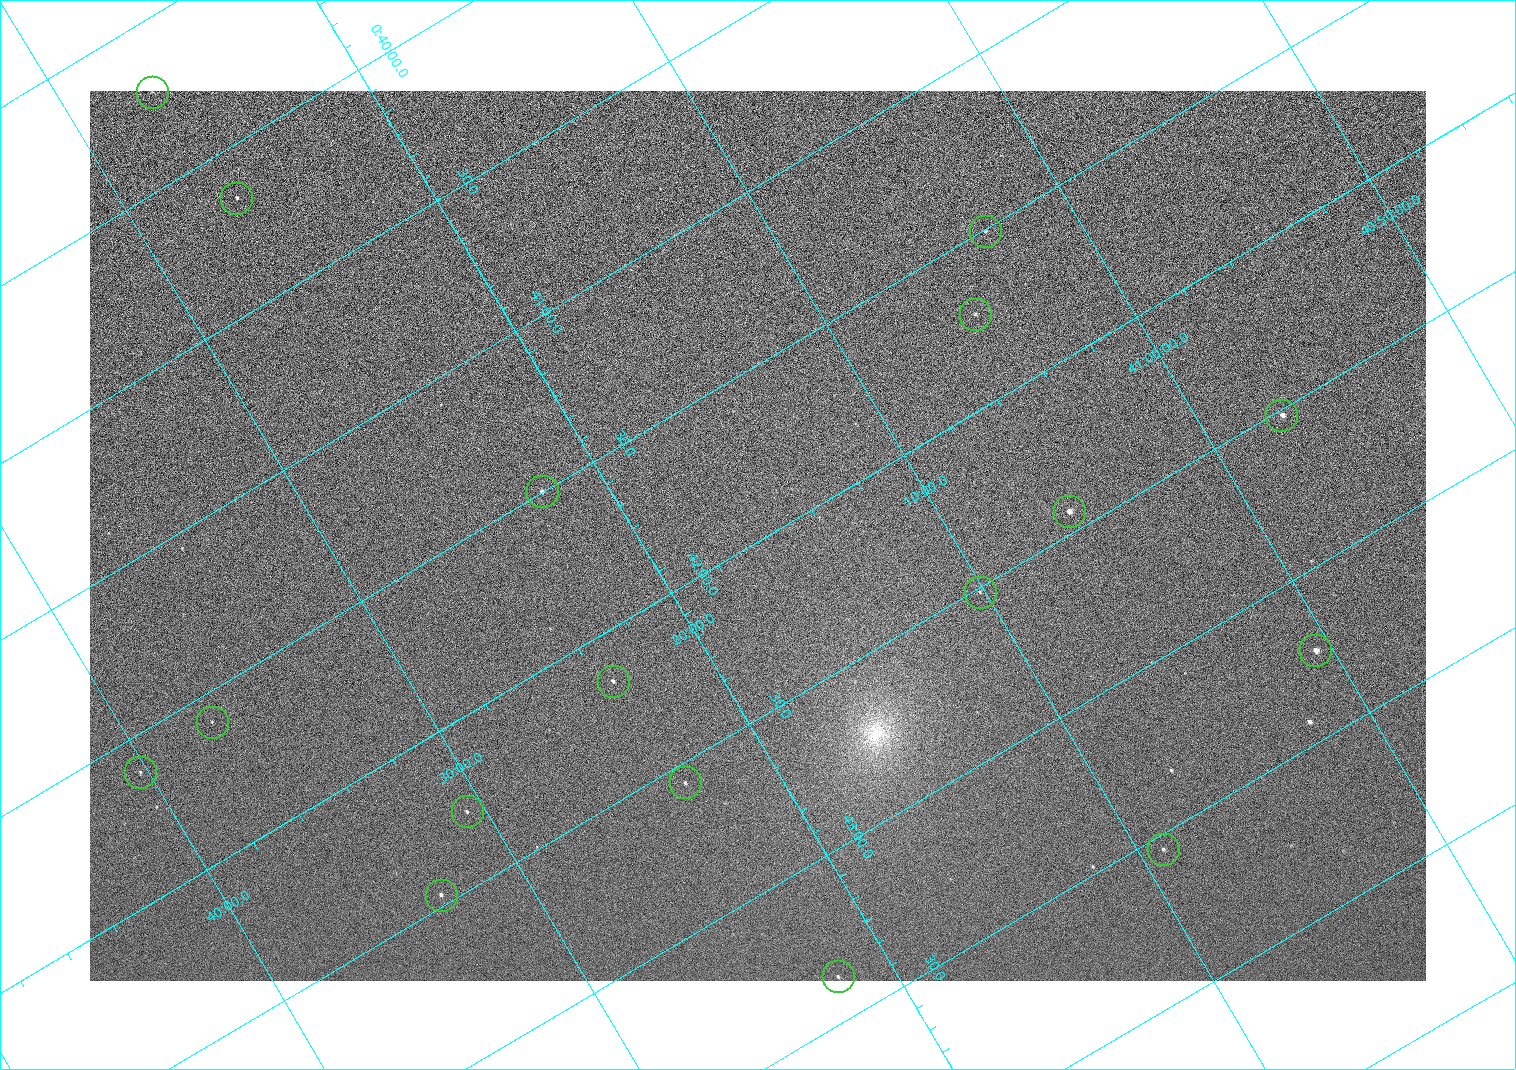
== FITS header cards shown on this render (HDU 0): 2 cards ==
NAXIS1  =                 1336 / length of data axis 1
NAXIS2  =                  890 / length of data axis 2

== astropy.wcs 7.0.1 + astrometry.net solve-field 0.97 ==
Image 1336 x 890 px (HDU 0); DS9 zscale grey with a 90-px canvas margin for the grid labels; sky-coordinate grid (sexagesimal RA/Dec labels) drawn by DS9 from the SOLVED WCS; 17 Tycho-2 reference stars matched to detected sources circled (green)
Header WCS: none
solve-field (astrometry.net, Tycho-2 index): SOLVED blind (the file carries no WCS)
Solved WCS: RA---TAN-SIP/DEC--TAN-SIP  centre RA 00:41:59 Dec +41:16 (10.50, +41.27 deg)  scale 2.22 arcsec/px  FOV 49.4' x 32.9'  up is -121 deg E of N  parity normal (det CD < 0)
(file carries no celestial WCS; the grid is the blind solution)
Tycho-2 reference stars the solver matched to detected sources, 17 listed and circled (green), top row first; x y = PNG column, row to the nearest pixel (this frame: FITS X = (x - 90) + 1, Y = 890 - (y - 91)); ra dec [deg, ICRS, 3 dp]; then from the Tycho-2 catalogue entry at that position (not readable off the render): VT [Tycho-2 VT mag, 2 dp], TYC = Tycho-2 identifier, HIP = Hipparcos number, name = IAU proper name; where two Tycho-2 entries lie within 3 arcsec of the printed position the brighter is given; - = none
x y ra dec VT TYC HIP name
152 92 9.928 +41.449 11.77 2792-800-1 - -
236 198 10.038 +41.438 10.94 2805-517-1 - -
985 231 10.377 +41.053 11.36 2801-2079-1 - -
975 314 10.431 +41.085 11.65 2801-2062-1 - -
1281 415 10.629 +40.954 9.37 2801-2009-1 3333 -
542 491 10.374 +41.370 10.16 2805-213-1 - -
1069 511 10.609 +41.097 10.73 2801-2063-1 - -
980 592 10.628 +41.169 11.22 2801-2073-1 - -
1315 650 10.809 +41.009 9.29 2801-2078-1 - -
613 681 10.538 +41.392 10.59 2805-2135-1 - -
212 722 10.397 +41.617 11.40 2805-1201-1 - -
140 772 10.403 +41.671 11.00 2805-218-1 - -
685 782 10.639 +41.386 11.36 2805-2208-1 - -
467 811 10.568 +41.510 11.29 2805-2124-1 - -
1163 849 10.886 +41.153 10.99 2801-2037-1 - -
441 895 10.616 +41.550 10.67 2805-2192-1 - -
838 976 10.840 +41.365 11.39 2805-2131-2 - -